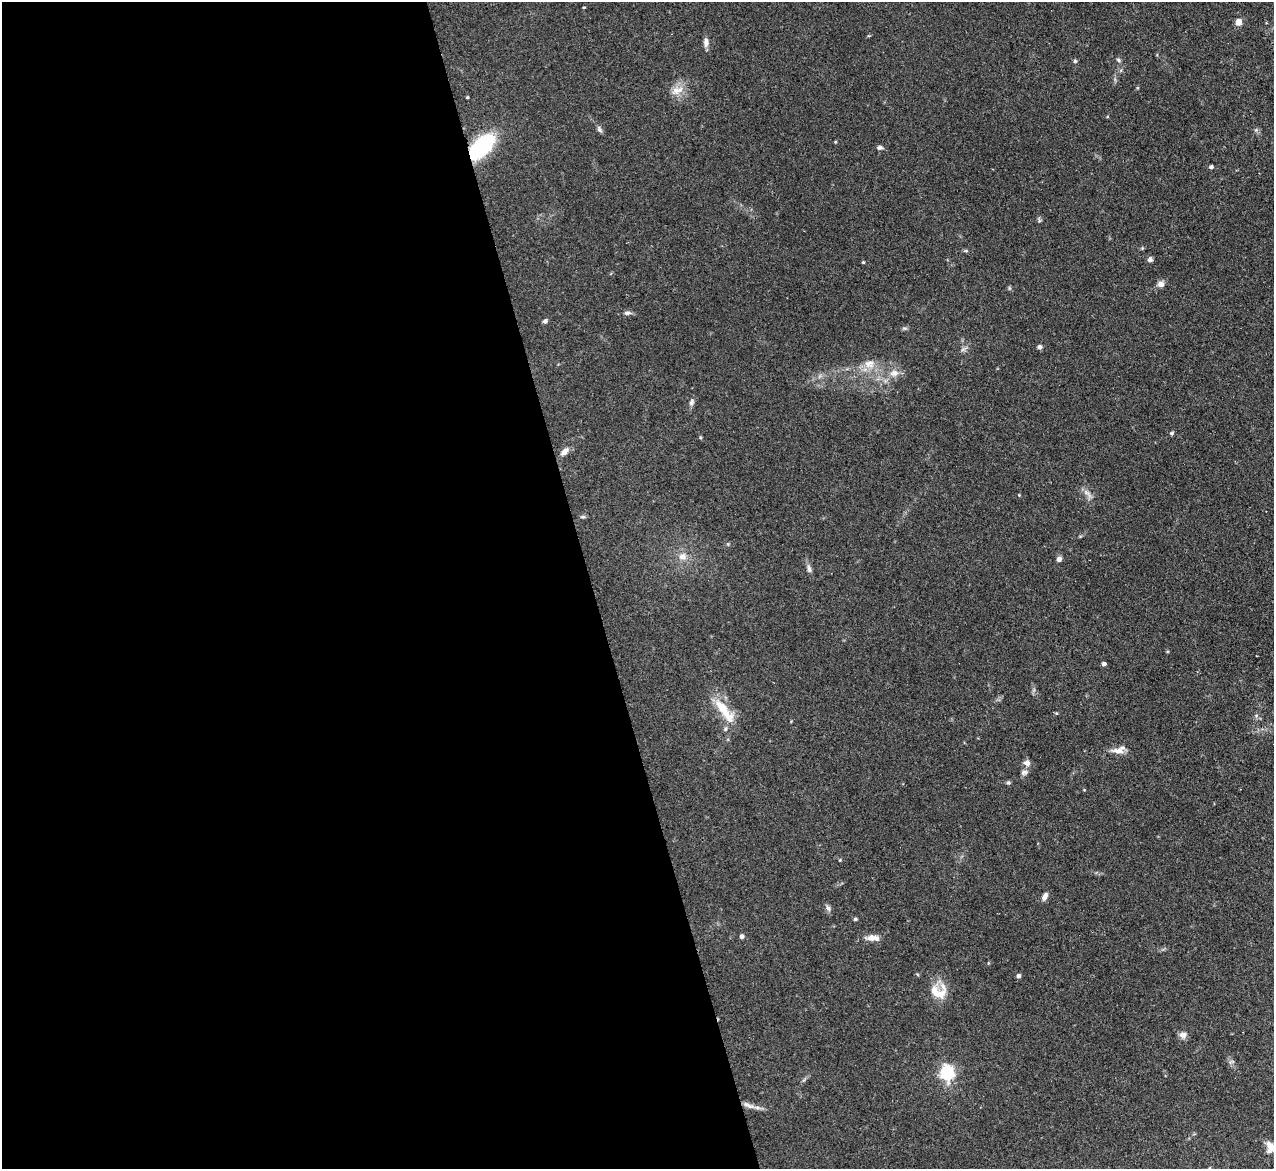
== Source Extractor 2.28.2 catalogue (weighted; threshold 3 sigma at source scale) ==
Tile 9 of 4 x 4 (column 1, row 3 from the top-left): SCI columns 1-1272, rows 1427-2593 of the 5089 x 5065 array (HDU 1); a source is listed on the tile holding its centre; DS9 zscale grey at full resolution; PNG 1276 x 1171 px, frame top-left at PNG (2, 2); no overlay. Shown black and unused: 46% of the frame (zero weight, under 2 of 3 exposures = <1% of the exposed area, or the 3 px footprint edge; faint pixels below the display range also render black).
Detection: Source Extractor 2.28.2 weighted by HDU 2 'WHT'; one run over the whole footprint, this tile lists its part. Background 0.0886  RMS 0.0061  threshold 0.0274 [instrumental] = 3 sigma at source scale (4.5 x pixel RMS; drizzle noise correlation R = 1.50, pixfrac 1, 0.05/0.05 arcsec/px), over >= 5 px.
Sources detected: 56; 3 inside a brighter listed object's ellipse — not listed separately; the other 53 listed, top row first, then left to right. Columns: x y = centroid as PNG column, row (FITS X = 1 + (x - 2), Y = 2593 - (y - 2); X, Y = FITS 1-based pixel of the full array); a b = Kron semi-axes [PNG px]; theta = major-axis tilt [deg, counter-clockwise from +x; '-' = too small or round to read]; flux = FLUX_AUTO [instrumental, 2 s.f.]
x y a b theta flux
584 7 4 3 - 0.43
1238 22 8 7 - 3.5
706 42 12 6 -89 3
1118 60 6 5 - 1
1075 61 5 5 - 0.96
676 91 14 11 53 6.7
467 97 3 3 - 0.61
599 129 9 5 -61 1.6
835 142 4 3 - 0.53
481 147 23 12 45 73
880 147 9 5 -1 1.6
1211 167 5 4 - 1.4
966 251 6 4 -1 0.79
1150 259 5 5 - 2.1
863 262 4 4 - 0.64
1161 284 8 7 - 2.9
1009 288 6 4 -72 0.77
627 313 10 5 0 1.7
545 321 5 5 - 1.6
905 328 8 4 0 1
1039 347 5 5 - 1.6
963 349 7 4 1 1.3
869 364 16 13 -4 7.9
894 373 13 9 8 4.9
692 402 9 6 71 1.8
1172 433 5 5 - 1
700 437 5 4 - 0.65
565 451 11 6 52 3.7
1087 493 15 6 -42 3.2
1019 495 3 3 - 0.45
582 517 7 5 1 1.1
682 557 9 9 - 4.9
1059 559 6 5 - 2.4
809 569 11 6 -80 2.1
1104 664 4 4 - 1.5
724 710 40 11 -52 16
1256 716 6 5 - 1.3
1118 751 21 6 -6 4.2
1027 763 8 7 - 2.8
1024 772 10 6 19 1.9
1008 782 6 5 - 1
840 860 5 4 - 0.54
1045 896 10 6 63 2.8
828 908 9 6 -69 1.8
855 919 5 4 - 0.86
742 936 5 5 - 1.7
872 938 18 7 -3 5.1
1018 976 5 4 - 1.8
935 992 25 18 46 11
1183 1035 9 8 - 2.9
947 1072 7 6 - 130
757 1108 25 4 -17 3.4
1273 1149 16 7 -35 7.3
Overlapping masked pixels (flux is a lower limit): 1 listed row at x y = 481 147
Isophote crosses this tile's border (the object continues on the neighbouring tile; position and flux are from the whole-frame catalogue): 1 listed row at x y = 1273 1149